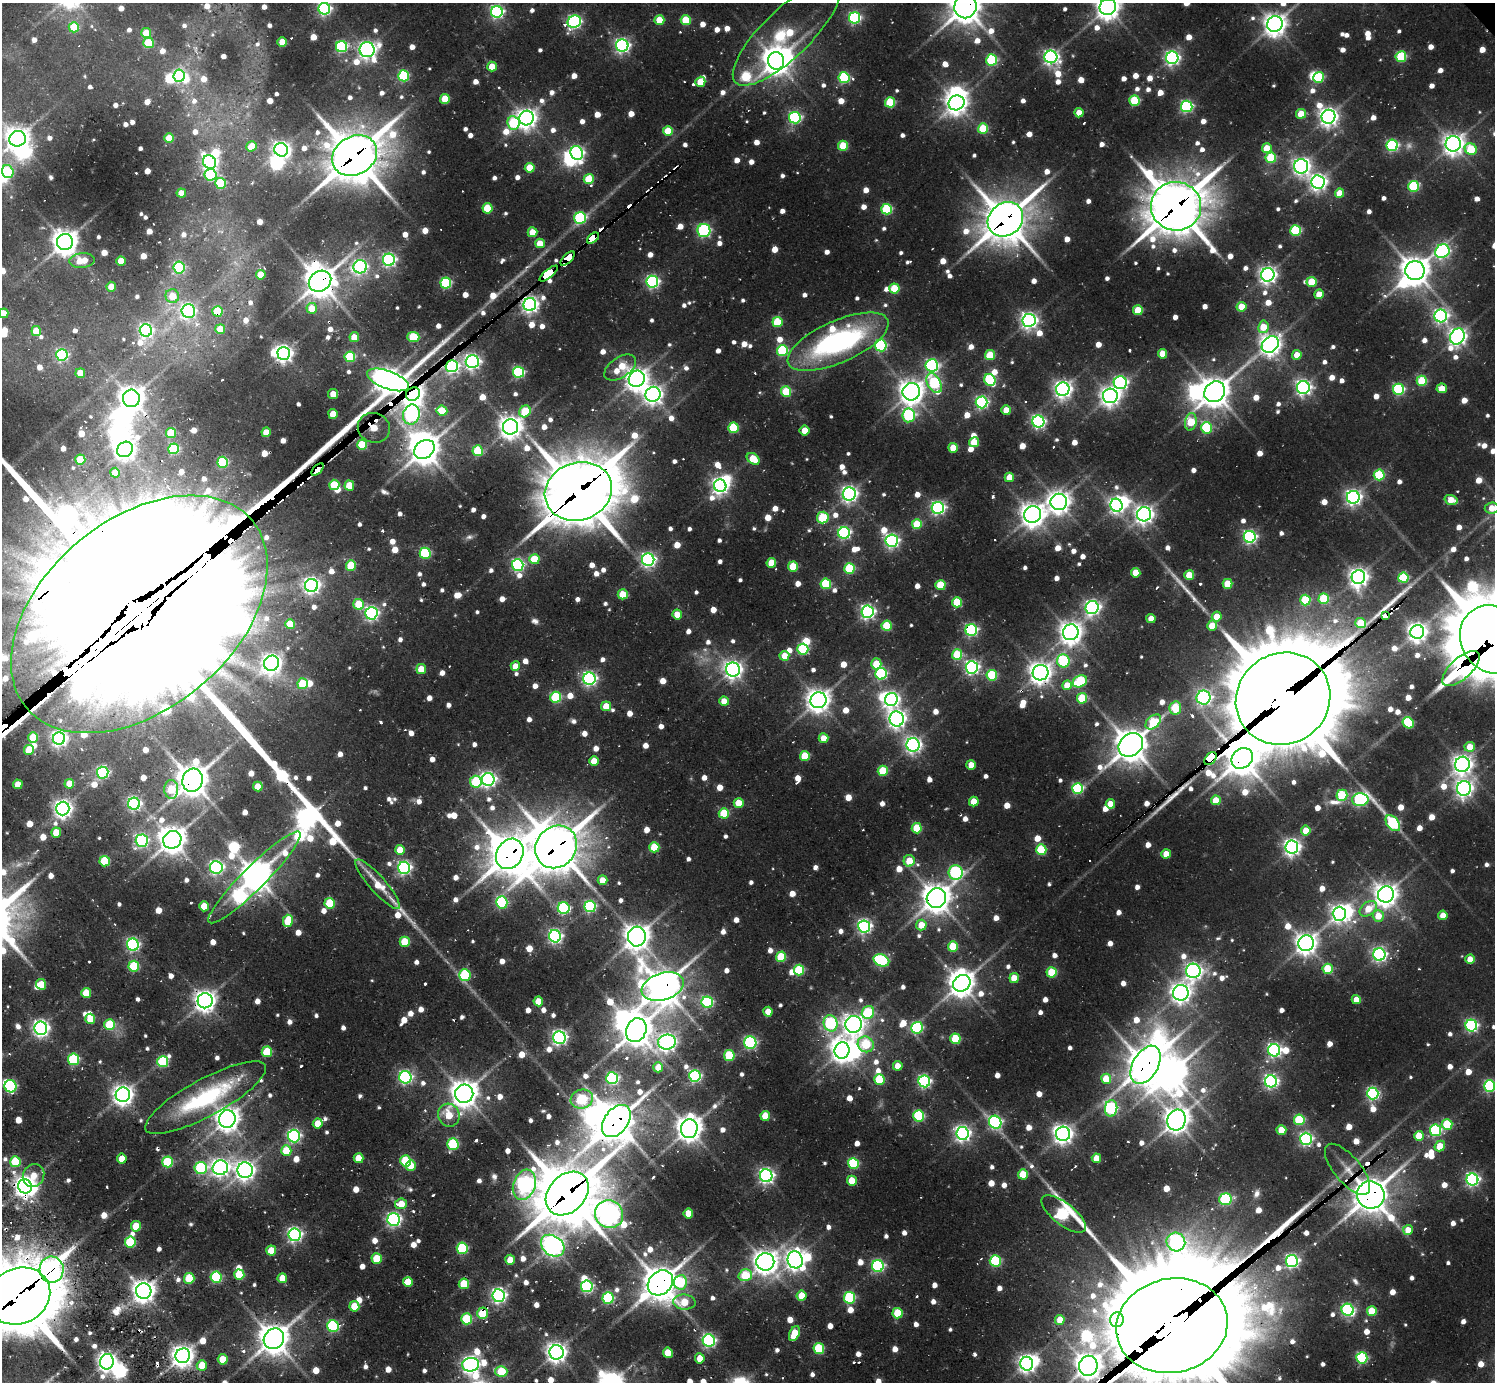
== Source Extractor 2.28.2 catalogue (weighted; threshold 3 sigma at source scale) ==
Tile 7 of 4 x 4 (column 3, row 2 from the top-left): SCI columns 2987-4479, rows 3091-4470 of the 6148 x 6134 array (HDU 1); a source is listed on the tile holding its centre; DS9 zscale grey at full resolution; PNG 1497 x 1384 px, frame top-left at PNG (2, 3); each listed source drawn as its Kron ellipse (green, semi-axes under 4 px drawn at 4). Shown black and unused: <1% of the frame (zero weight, under 2 of 3 exposures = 7% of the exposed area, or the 3 px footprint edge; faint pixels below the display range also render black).
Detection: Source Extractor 2.28.2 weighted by HDU 2 'WHT'; one run over the whole footprint, this tile lists its part. Background 0.137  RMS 0.01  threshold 0.0468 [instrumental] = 3 sigma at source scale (4.5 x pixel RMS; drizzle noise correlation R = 1.50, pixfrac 1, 0.05/0.05 arcsec/px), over >= 5 px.
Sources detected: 1308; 6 too faint to see at this stretch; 39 inside a brighter object's white glare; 20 cosmic-ray / hot-pixel residue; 5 long thin detections or spike segments (spike, bleed or trail) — neither listed nor drawn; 14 inside a brighter listed object's ellipse — not listed separately; of the other 1224, all 500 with FLUX_AUTO >= 18.4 (the completeness limit of this list) listed and drawn (724 fainter detections not listed), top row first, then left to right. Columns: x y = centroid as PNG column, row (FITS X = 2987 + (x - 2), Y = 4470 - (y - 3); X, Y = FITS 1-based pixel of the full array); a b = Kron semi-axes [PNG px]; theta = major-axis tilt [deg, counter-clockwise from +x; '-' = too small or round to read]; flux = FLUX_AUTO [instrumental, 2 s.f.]
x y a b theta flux
965 7 12 11 - 1800
1108 7 8 8 - 1100
324 9 6 6 - 240
497 12 6 6 - 270
854 18 5 5 - 180
659 20 5 5 - 31
686 20 5 5 - 50
574 22 7 6 - 260
1275 24 8 7 - 970
74 27 5 5 - 47
146 33 5 5 - 35
787 33 71 24 44 89
282 42 5 4 - 22
148 43 5 5 - 48
622 46 6 6 - 340
342 47 5 5 - 160
367 50 7 7 - 550
1051 57 6 6 - 370
1401 57 5 5 - 87
1172 58 6 6 - 310
992 60 5 5 - 110
776 61 9 8 - 1200
492 66 5 4 - 25
179 76 6 5 - 130
404 76 5 5 - 110
1318 77 5 5 - 81
844 78 5 5 - 120
700 82 5 5 - 32
445 99 5 5 - 38
1135 101 5 5 - 71
890 102 5 5 - 62
956 103 8 7 - 880
1187 106 5 5 - 190
1079 113 5 4 - 19
1301 114 5 5 - 30
1328 117 7 6 - 640
526 118 7 7 - 780
795 118 6 6 - 180
513 123 7 6 - 80
983 128 5 5 - 57
668 131 5 5 - 41
169 138 5 5 - 28
18 139 8 8 - 980
1453 144 8 7 - 800
1392 145 5 5 - 160
252 146 5 5 - 25
843 146 5 5 - 52
1267 148 5 5 - 26
1471 149 6 5 - 49
281 150 7 6 - 530
577 153 7 6 - 260
355 155 23 19 32 3800
1271 158 5 5 - 70
210 162 7 6 - 360
1301 166 7 7 - 490
530 168 5 5 - 35
8 172 7 5 -72 38
210 175 6 6 - 99
589 179 5 5 - 38
1318 182 7 6 - 490
221 183 5 5 - 64
1413 186 5 5 - 110
181 193 4 4 - 20
1339 193 5 4 - 23
1176 206 25 24 - 4500
487 208 5 5 - 47
887 209 5 5 - 98
580 218 6 5 - 150
1005 219 19 16 40 3200
704 230 6 6 - 160
1295 231 5 5 - 92
532 232 5 5 - 28
593 238 7 3 38 480
65 242 8 8 - 1300
540 243 5 5 - 23
1442 251 7 6 - 240
568 258 9 4 45 680
389 260 6 6 - 270
82 261 13 7 4 24
121 261 5 4 - 22
179 267 6 5 - 110
360 267 7 6 - 260
1415 271 9 9 - 1600
549 274 11 4 38 1900
261 275 5 5 - 24
1268 275 7 6 - 540
320 281 12 10 36 1800
652 282 6 6 - 250
1312 282 5 5 - 39
446 283 5 5 - 130
111 287 5 4 - 21
894 289 5 5 - 50
1319 294 5 4 - 22
172 296 7 6 - 20
530 304 6 6 - 470
1242 307 5 5 - 32
312 308 5 5 - 26
1138 310 5 5 - 42
188 311 7 6 - 290
217 311 5 5 - 60
3 313 5 5 - 19
1441 316 6 6 - 330
1029 320 6 6 - 480
777 322 5 5 - 54
1263 327 6 5 - 31
220 329 5 5 - 21
146 330 6 6 - 290
36 331 5 4 - 22
1457 336 8 7 - 550
354 337 5 4 - 19
413 337 6 5 - 64
838 342 54 21 24 240
881 345 6 6 - 140
1270 345 9 7 40 850
782 350 5 5 - 100
284 353 6 6 - 520
1162 354 5 4 - 24
62 355 6 5 - 160
990 355 5 5 - 47
1297 355 5 4 - 19
350 357 5 5 - 83
472 361 6 6 - 400
932 365 6 6 - 210
452 366 6 6 - 270
620 368 18 10 34 36
518 372 5 5 - 150
80 373 5 5 - 24
637 379 8 8 - 970
388 380 22 9 -20 1400
990 380 6 5 - 110
1422 381 5 5 - 66
934 383 10 6 -62 110
1120 383 6 6 - 250
1303 387 6 6 - 380
1442 388 5 5 - 24
1063 389 7 6 - 560
1399 389 5 5 - 140
786 392 5 5 - 56
911 392 9 8 - 1100
1215 392 11 9 47 1700
333 394 5 4 - 20
413 394 7 6 - 1000
653 394 7 7 - 620
1110 396 7 7 - 680
131 398 8 8 - 1200
982 402 6 6 - 240
1006 410 5 5 - 25
442 411 5 5 - 33
525 411 6 5 - 50
333 414 5 4 - 26
411 414 10 8 72 300
909 415 7 6 - 130
1038 422 6 6 - 260
1191 422 9 5 80 47
511 427 8 7 - 990
374 428 16 14 -21 490
733 428 5 5 - 71
1206 428 6 5 - 93
804 430 5 5 - 20
266 432 5 4 - 24
171 433 5 5 - 42
974 442 5 5 - 31
362 445 5 5 - 63
953 448 5 4 - 31
125 449 8 7 - 750
174 449 5 5 - 100
424 449 11 8 37 1600
478 451 5 5 - 59
753 459 7 5 -37 35
80 460 5 5 - 42
223 462 5 5 - 99
318 470 7 3 46 210
115 473 5 4 - 22
1379 475 5 5 - 85
1009 477 5 4 - 25
334 485 5 5 - 56
349 486 5 5 - 33
720 486 6 6 - 480
578 491 34 29 18 6200
849 494 6 6 - 450
1353 497 6 6 - 430
1451 500 6 4 -17 19
1059 502 8 8 - 890
1116 505 7 6 - 350
938 508 6 6 - 280
1492 508 7 5 6 19
1033 514 9 8 - 1100
1144 514 7 7 - 650
823 518 6 5 - 57
917 524 5 5 - 47
844 533 6 6 - 200
1250 537 6 6 - 260
892 541 6 6 - 310
425 553 5 5 - 110
534 559 5 5 - 44
648 560 6 6 - 350
771 563 5 5 - 32
351 565 5 5 - 50
518 565 6 6 - 220
793 567 5 5 - 43
849 568 5 5 - 81
1136 573 5 5 - 26
1189 575 5 5 - 32
1358 577 7 6 - 660
1403 578 5 5 - 84
826 584 5 5 - 71
1228 584 5 5 - 35
312 585 6 6 - 470
940 585 5 5 - 47
623 594 5 5 - 34
1324 599 5 5 - 73
1305 600 5 5 - 69
957 602 5 5 - 49
359 604 5 5 - 39
1092 607 7 6 - 370
867 612 6 6 - 320
371 613 6 6 - 290
139 614 147 95 40 200000
677 615 5 4 - 23
1217 616 5 4 - 20
1385 616 4 4 - 98
1151 619 4 4 - 19
1360 623 5 5 - 33
290 624 5 5 - 31
887 626 5 5 - 54
1212 626 5 5 - 25
971 630 6 6 - 200
1071 632 8 7 - 960
1417 632 7 6 - 670
1493 640 36 31 -52 13000
803 649 5 5 - 95
957 655 5 5 - 69
784 656 5 5 - 23
1063 661 6 6 - 100
272 663 8 7 - 690
876 664 5 5 - 36
515 666 5 4 - 19
972 667 6 6 - 300
421 669 5 5 - 28
1461 669 23 10 42 200
733 670 7 7 - 590
1040 673 8 7 - 930
881 674 6 5 - 140
992 675 5 5 - 83
589 679 6 6 - 310
1080 681 7 5 28 90
303 684 5 5 - 45
1067 685 5 5 - 23
556 697 5 5 - 89
1082 698 5 5 - 66
1203 698 7 7 - 270
891 699 7 6 - 410
1283 699 48 45 33 24000
818 700 8 8 - 1000
724 701 5 4 - 19
606 706 5 5 - 22
1175 708 7 6 - 47
897 719 7 7 - 560
1153 722 9 6 43 62
1408 723 6 5 - 75
33 737 5 5 - 39
59 738 6 6 - 400
823 738 5 5 - 18
913 745 7 6 - 420
1131 745 13 10 40 2100
1470 747 5 5 - 25
29 750 5 5 - 33
805 756 5 5 - 41
1242 758 11 9 41 2200
1211 759 7 5 48 2000
594 761 5 4 - 21
1462 764 7 7 - 750
971 765 5 4 - 21
883 771 5 5 - 57
103 773 6 6 - 190
488 779 6 6 - 380
192 780 12 10 72 2000
476 782 6 5 - 74
18 784 5 5 - 23
69 784 5 5 - 23
258 786 5 5 - 24
1077 788 5 5 - 130
1464 788 7 7 - 510
171 789 9 7 -88 44
1342 795 5 5 - 72
1216 800 5 5 - 31
1360 800 8 6 1 230
974 802 5 5 - 27
739 803 5 5 - 30
134 804 6 6 - 260
1110 804 5 4 - 19
63 809 7 6 - 560
724 813 5 5 - 49
1393 823 9 5 -51 130
917 828 5 5 - 51
1306 831 5 5 - 22
56 832 5 5 - 26
172 840 9 8 - 1500
142 841 6 6 - 210
556 847 22 20 51 3800
654 847 5 5 - 42
1292 847 6 6 - 500
400 850 5 5 - 23
1041 850 5 5 - 75
510 854 16 13 60 2800
1166 854 4 4 - 19
105 861 5 5 - 65
909 861 6 5 - 26
216 867 6 6 - 280
404 868 6 6 - 280
956 872 7 7 - 160
254 877 64 11 45 2100
602 880 5 4 - 19
377 884 32 8 -48 29
1386 894 8 8 - 1000
936 898 10 9 - 1600
502 902 6 5 - 120
330 903 5 5 - 55
204 906 5 4 - 28
590 906 6 5 - 160
564 908 6 6 - 150
1368 909 10 6 37 22
1339 914 7 6 - 440
1443 915 5 4 - 18
1378 916 6 5 - 21
288 921 6 5 - 37
921 925 5 5 - 23
864 926 6 6 - 310
555 936 6 6 - 290
637 937 10 9 - 1300
405 942 5 5 - 41
1306 943 8 7 - 870
133 945 6 6 - 240
953 946 5 5 - 48
1379 955 6 6 - 310
781 957 5 5 - 58
1470 959 5 4 - 18
881 960 8 6 -25 130
134 966 5 5 - 65
1328 969 5 5 - 57
799 970 5 5 - 80
1193 971 7 7 - 460
1052 972 5 5 - 56
465 975 6 5 - 80
1014 978 5 4 - 24
962 983 9 8 - 1300
41 984 5 4 - 23
663 987 22 13 18 2900
86 993 5 5 - 36
1181 993 8 7 - 750
1356 1000 4 4 - 18
205 1001 7 7 - 860
538 1001 5 4 - 21
707 1002 6 5 - 120
768 1012 5 4 - 19
868 1012 7 6 - 82
90 1019 5 5 - 29
831 1023 8 7 - 160
853 1024 8 8 - 800
110 1025 5 5 - 69
1471 1025 6 6 - 220
41 1028 6 6 - 450
917 1028 6 5 - 130
636 1030 12 10 66 1900
559 1037 6 6 - 360
955 1039 5 5 - 59
667 1042 9 7 7 570
750 1043 6 6 - 180
866 1044 8 7 - 57
842 1050 8 7 - 980
1274 1050 6 6 - 280
267 1052 5 5 - 49
729 1055 5 5 - 72
73 1059 5 5 - 110
163 1062 5 5 - 91
1146 1065 21 12 60 2500
898 1066 5 4 - 20
658 1067 5 5 - 24
695 1076 6 5 - 190
405 1077 6 6 - 250
612 1078 6 6 - 170
879 1079 5 5 - 64
1106 1079 5 5 - 34
924 1081 6 6 - 240
1271 1081 6 6 - 280
11 1086 6 6 - 140
1489 1086 5 5 - 160
1373 1093 6 5 - 230
464 1094 9 9 - 1400
123 1095 7 7 - 790
206 1098 68 18 28 130
582 1099 11 9 15 100
1111 1108 8 6 84 190
449 1115 12 10 -66 30
765 1116 5 4 - 28
919 1116 5 5 - 110
227 1119 9 8 - 1200
1176 1120 10 9 - 1300
1299 1120 5 5 - 85
616 1121 18 12 53 2800
995 1122 7 6 - 230
318 1123 5 5 - 20
1447 1124 5 5 - 64
689 1129 9 8 - 1400
1281 1130 5 5 - 27
1435 1130 5 5 - 130
962 1133 6 6 - 410
1063 1134 7 7 - 690
294 1136 6 6 - 220
1419 1136 5 5 - 32
1306 1139 6 6 - 230
453 1144 5 5 - 91
1440 1146 5 5 - 22
286 1151 5 5 - 35
122 1158 5 5 - 20
359 1158 5 5 - 25
1096 1158 4 4 - 19
406 1161 5 5 - 73
15 1162 5 5 - 60
168 1162 5 5 - 78
853 1163 5 5 - 110
411 1165 5 5 - 21
201 1168 6 6 - 130
220 1168 7 7 - 570
1347 1169 31 13 -50 23
245 1170 7 7 - 750
1023 1174 5 5 - 40
34 1175 12 10 60 19
766 1176 6 6 - 380
1472 1180 6 6 - 280
852 1181 5 5 - 27
524 1185 15 11 71 400
25 1186 7 6 - 880
567 1193 24 18 47 5400
1371 1195 14 13 - 2400
1225 1199 6 5 - 130
401 1204 6 5 - 24
688 1213 5 5 - 22
609 1214 14 13 - 920
1064 1214 27 11 -38 180
394 1220 6 6 - 300
136 1226 5 5 - 33
1408 1230 5 5 - 19
294 1235 6 6 - 330
130 1242 5 5 - 79
1176 1242 9 9 - 310
553 1246 13 9 -37 880
462 1248 5 5 - 110
271 1250 5 5 - 22
377 1259 5 5 - 42
510 1260 5 5 - 23
795 1260 8 7 - 730
995 1261 5 5 - 110
1292 1261 6 6 - 280
765 1262 9 9 - 1200
878 1266 6 6 - 190
52 1270 13 12 - 200
239 1275 5 5 - 50
745 1275 7 6 - 53
216 1277 5 5 - 110
189 1278 5 5 - 50
282 1278 5 4 - 22
408 1282 5 5 - 21
680 1282 7 6 - 82
660 1283 14 11 44 2400
464 1284 5 5 - 39
587 1286 6 5 - 200
144 1291 8 7 - 1000
19 1296 32 27 28 11000
499 1296 6 6 - 360
802 1296 5 5 - 26
608 1298 6 5 - 130
850 1298 5 5 - 110
684 1302 11 7 -5 33
354 1306 5 5 - 29
1348 1310 6 6 - 190
1372 1311 5 5 - 41
483 1313 6 5 - 43
897 1313 5 5 - 50
467 1319 5 5 - 69
1060 1320 5 4 - 23
1117 1320 7 6 - 290
333 1326 6 5 - 150
1172 1326 56 47 12 42000
794 1334 8 5 65 32
274 1339 11 9 44 1900
709 1341 6 6 - 240
819 1348 5 5 - 74
556 1352 7 7 - 770
668 1353 5 5 - 26
183 1356 7 7 - 980
700 1358 5 4 - 20
1362 1358 5 5 - 130
223 1359 5 5 - 30
107 1362 8 7 - 630
1027 1364 7 6 - 530
202 1365 5 5 - 24
471 1365 8 7 - 510
1088 1366 10 9 - 1400
501 1371 6 5 - 49
Overlapping masked pixels (flux is a lower limit): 52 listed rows (the first 20) at x y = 965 7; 355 155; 1176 206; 1005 219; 593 238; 568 258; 549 274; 320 281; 530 304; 217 311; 284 353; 452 366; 388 380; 1442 388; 413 394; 131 398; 374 428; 318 470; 578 491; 139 614
Isophote crosses this tile's border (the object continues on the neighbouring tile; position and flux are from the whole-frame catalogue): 12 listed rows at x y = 965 7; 1108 7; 324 9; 787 33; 3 313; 1492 508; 139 614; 1493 640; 1489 1086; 19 1296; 1172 1326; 1088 1366